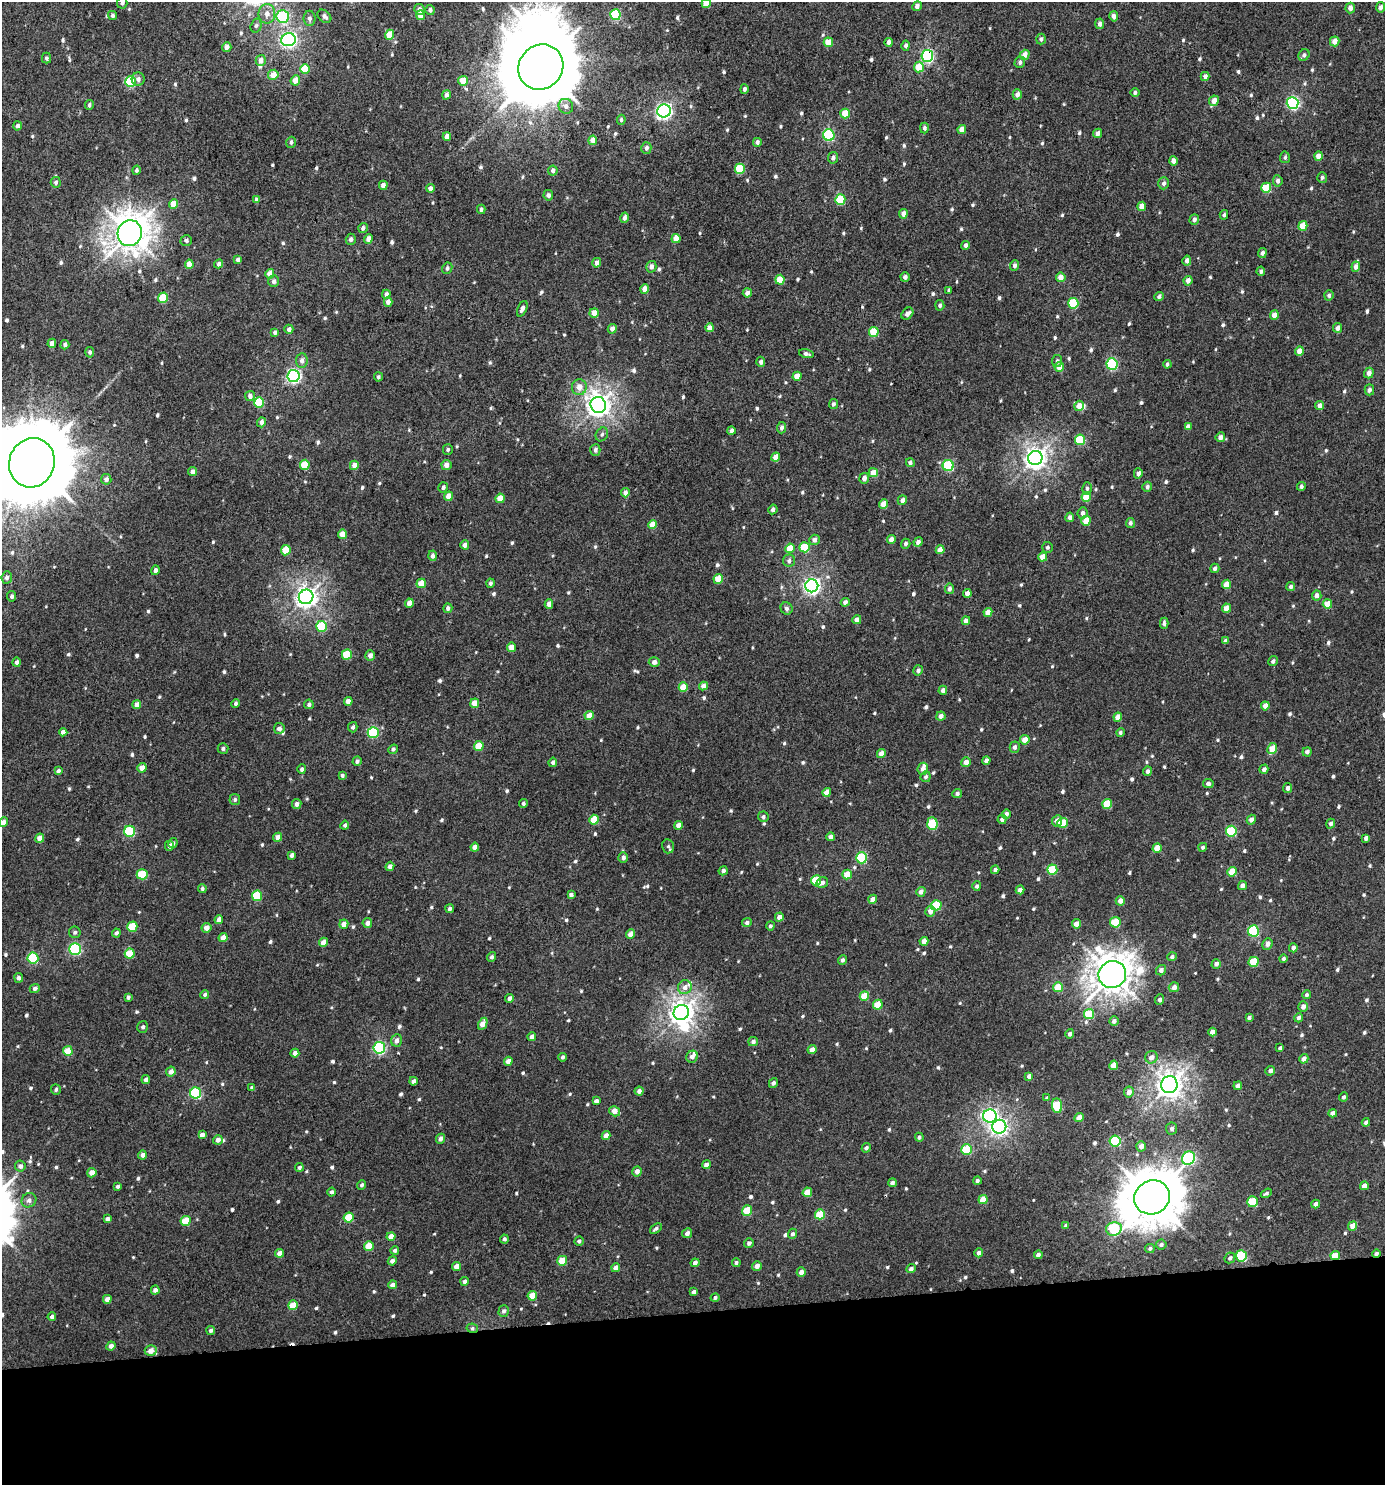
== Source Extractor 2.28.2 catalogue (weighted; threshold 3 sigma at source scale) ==
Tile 8 of 3 x 3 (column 2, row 3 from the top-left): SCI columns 1389-2771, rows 5-1487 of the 4199 x 4457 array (HDU 1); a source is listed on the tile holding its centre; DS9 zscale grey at full resolution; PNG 1387 x 1487 px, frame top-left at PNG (2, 2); each listed source drawn as its Kron ellipse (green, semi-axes under 4 px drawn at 4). Shown black and unused: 12% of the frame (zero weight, under 3 of 4 exposures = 1% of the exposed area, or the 3 px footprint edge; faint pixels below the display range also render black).
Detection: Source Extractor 2.28.2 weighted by HDU 2 'WHT'; one run over the whole footprint, this tile lists its part. Background 0.00977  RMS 0.0064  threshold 0.0286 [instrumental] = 3 sigma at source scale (4.5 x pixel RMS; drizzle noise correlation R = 1.50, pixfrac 1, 0.0396/0.0396 arcsec/px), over >= 5 px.
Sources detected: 798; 2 inside a brighter object's white glare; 2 cosmic-ray / hot-pixel residue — neither listed nor drawn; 6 inside a brighter listed object's ellipse — not listed separately; of the other 788, all 500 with FLUX_AUTO >= 1.3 (the completeness limit of this list) listed and drawn (288 fainter detections not listed), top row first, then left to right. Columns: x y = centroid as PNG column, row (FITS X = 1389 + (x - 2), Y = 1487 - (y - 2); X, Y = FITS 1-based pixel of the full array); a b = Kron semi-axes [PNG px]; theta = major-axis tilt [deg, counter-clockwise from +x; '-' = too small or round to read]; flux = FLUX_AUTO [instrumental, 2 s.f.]
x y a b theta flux
122 3 6 5 - 1.6
706 3 5 4 - 9.7
917 6 5 4 - 2.8
1380 7 5 4 - 2.7
1350 8 5 4 - 3
419 9 6 5 - 3.3
430 10 5 5 - 1.8
267 14 10 8 90 4.6
113 15 5 4 - 1.4
420 15 4 4 - 6.7
615 15 5 5 - 46
324 16 8 5 -42 2.2
1114 16 5 4 - 2.5
283 17 6 6 - 48
310 18 7 6 - 2.3
1100 24 5 4 - 2.4
256 26 7 5 73 1.5
390 35 5 4 - 13
1041 39 5 5 - 1.8
289 40 7 6 - 180
1335 41 5 4 - 4.8
828 42 5 4 - 9.1
889 42 4 4 - 2.6
906 46 5 4 - 1.6
227 47 5 5 - 3.2
1025 55 5 4 - 4.8
1304 55 6 5 - 1.6
927 56 6 6 - 99
46 58 5 4 - 1.4
261 60 5 5 - 4
1020 62 6 5 - 1.8
541 67 23 21 47 7100
919 67 5 5 - 13
305 69 5 5 - 16
273 75 5 5 - 8
1205 76 4 4 - 2.3
138 79 6 6 - 2.5
295 80 5 4 - 6.1
463 81 5 5 - 8.7
130 82 5 5 - 33
744 89 5 4 - 1.7
1135 93 4 4 - 1.7
1017 94 5 4 - 3
446 95 5 4 - 2.6
1214 101 5 5 - 4.8
1293 103 6 6 - 89
89 105 5 4 - 1.3
566 106 8 7 - 3.4
664 111 7 6 - 190
845 113 5 4 - 11
621 120 5 4 - 1.4
17 126 4 4 - 2.5
924 128 5 4 - 1.4
962 129 4 4 - 4.9
1097 133 5 4 - 3.2
829 135 6 5 - 61
447 137 4 4 - 4.4
593 140 4 4 - 5.9
291 142 5 4 - 1.6
757 142 4 4 - 2
646 148 6 5 - 2
1318 156 5 4 - 5.9
1285 157 6 5 - 1.5
833 158 6 5 - 2
1173 161 5 4 - 3.2
740 169 5 5 - 22
136 170 4 4 - 1.4
553 171 5 5 - 2.1
1322 177 5 5 - 1.4
1278 181 5 5 - 2.6
56 182 5 5 - 1.8
1164 183 6 5 - 1.9
383 185 5 4 - 3.2
430 188 4 4 - 2.7
1266 188 5 5 - 20
548 195 5 5 - 2.3
257 200 4 4 - 2.4
840 200 5 5 - 27
173 204 4 4 - 8.4
1142 206 4 4 - 6.5
481 209 5 4 - 1.3
903 214 5 4 - 3.6
1224 215 5 4 - 1.3
624 218 5 4 - 2.5
1194 220 5 4 - 2.3
1303 226 5 4 - 11
363 228 5 4 - 2
130 233 13 12 - 1100
351 239 5 5 - 2.2
368 239 5 4 - 4.1
676 239 4 4 - 7.7
186 240 6 5 - 1.9
965 245 4 4 - 2.2
1262 253 5 4 - 1.9
238 260 4 4 - 2
1187 261 5 4 - 2.8
597 263 5 4 - 3.4
189 264 5 4 - 5.1
219 264 5 4 - 2.3
1015 265 5 4 - 2.1
651 267 6 5 - 2.5
1356 267 5 4 - 3.6
447 268 6 5 - 1.6
1261 271 4 4 - 1.7
270 274 5 4 - 6
905 277 5 4 - 1.8
1061 277 5 4 - 4.9
780 280 5 4 - 12
274 281 6 5 - 2.2
1188 281 5 4 - 3.6
645 289 5 4 - 4.5
949 290 4 3 - 1.3
747 293 4 4 - 2.9
386 294 4 4 - 2.2
1329 295 5 4 - 1.5
1159 297 5 4 - 1.6
163 298 5 5 - 19
388 302 4 4 - 3.7
1073 303 5 5 - 29
940 305 5 4 - 1.8
522 309 8 4 66 2.8
594 313 5 4 - 6.9
907 314 7 5 48 2.9
1274 315 5 4 - 4.6
709 328 4 4 - 6.5
1337 328 5 4 - 3.2
289 329 4 4 - 2.1
612 329 5 4 - 2.9
275 332 4 4 - 1.6
874 332 5 5 - 20
52 343 4 4 - 4.3
65 345 5 4 - 2.2
1299 351 4 4 - 5.7
90 352 5 4 - 1.6
806 354 7 4 -15 1.9
302 360 7 6 - 2.7
1057 361 6 5 - 1.5
761 362 5 4 - 1.8
1112 364 6 5 - 61
1167 364 4 4 - 1.9
1059 367 5 4 - 9.1
1369 373 5 4 - 3.2
293 376 6 6 - 140
797 376 4 4 - 7.7
378 377 4 4 - 1.3
579 387 8 7 - 5.2
1369 390 6 4 89 2
250 396 5 5 - 3.1
259 402 5 5 - 27
833 404 5 4 - 1.8
598 405 8 7 - 490
1079 406 5 5 - 6.2
1320 406 5 4 - 4
261 422 5 4 - 2.5
1188 426 4 4 - 2.7
782 428 6 4 86 2.2
731 431 4 4 - 3
602 434 7 5 59 1.7
1220 437 5 4 - 2.5
1080 440 5 5 - 25
448 449 5 5 - 1.3
595 450 6 5 - 1.8
776 457 4 4 - 5.9
1035 458 7 7 - 420
32 463 25 22 70 13000
910 463 4 4 - 2
305 465 5 5 - 18
354 465 5 4 - 4.6
446 465 5 5 - 4.3
948 465 5 5 - 42
192 472 4 4 - 2.8
873 473 5 4 - 7.3
1138 473 5 4 - 2.4
864 478 5 5 - 3.3
106 479 5 5 - 2.6
1301 486 4 4 - 1.8
443 487 5 4 - 1.8
1147 487 5 4 - 2
1087 488 6 5 - 1.5
625 493 4 4 - 3.6
448 496 5 4 - 5.4
1086 497 5 4 - 13
500 498 5 4 - 9.7
902 500 5 4 - 2.6
884 504 5 4 - 8.9
773 509 5 4 - 2.2
1083 513 6 5 - 2.5
1070 517 5 4 - 2.3
1086 521 5 4 - 8.3
1130 523 5 4 - 1.5
653 524 4 4 - 8.4
342 534 4 4 - 8.3
815 540 5 5 - 3.4
891 540 4 4 - 4.7
918 542 5 4 - 2.6
906 544 5 4 - 1.5
465 545 4 4 - 3.1
804 547 5 5 - 22
1047 547 5 5 - 1.4
790 548 5 4 - 12
286 550 5 5 - 12
940 550 4 4 - 5.4
433 556 5 4 - 2.2
1043 557 4 4 - 8.2
789 561 6 6 - 1.9
1215 568 5 4 - 1.9
155 570 5 4 - 2
7 578 6 5 - 2.3
718 579 5 4 - 11
421 583 5 4 - 9.2
490 583 4 4 - 1.4
1227 584 5 4 - 7.8
812 586 6 6 - 210
1291 587 4 4 - 1.7
949 589 5 4 - 2.4
967 593 4 4 - 3.3
1317 595 5 4 - 3.1
12 596 5 4 - 1.7
306 597 7 7 - 400
845 602 4 4 - 2.3
409 603 4 4 - 4.6
549 604 4 4 - 3.9
1327 604 4 4 - 10
448 608 5 4 - 2.1
787 608 6 5 - 2
1226 608 4 4 - 7.2
988 612 4 4 - 6.4
857 620 4 4 - 4
966 621 4 4 - 3
1164 623 6 4 -89 1.6
322 626 5 5 - 31
1225 641 4 4 - 1.8
511 647 4 4 - 5.3
347 654 5 5 - 18
370 655 5 4 - 3
1273 661 5 4 - 1.7
17 662 5 4 - 2
654 662 5 5 - 3
918 670 5 4 - 1.7
703 686 4 4 - 3.7
683 687 5 4 - 11
943 690 4 4 - 2.5
348 701 4 4 - 4.9
236 703 5 4 - 1.4
475 703 5 4 - 7.8
309 704 5 4 - 1.8
137 705 4 4 - 4.5
1265 706 4 4 - 4.8
589 715 5 4 - 6
941 716 4 4 - 2.9
1118 717 4 4 - 6.7
353 727 5 4 - 1.8
279 728 5 5 - 2.9
63 732 4 4 - 3.1
1120 732 4 4 - 1.4
373 733 5 5 - 46
1025 740 5 4 - 6.4
479 746 5 4 - 13
1015 747 6 5 - 2.1
223 748 5 5 - 1.5
393 749 5 4 - 1.3
1272 749 6 4 63 11
1307 752 5 4 - 2.4
881 753 4 4 - 4.7
357 761 5 4 - 1.7
986 761 4 4 - 3.2
553 762 4 4 - 1.6
966 762 5 4 - 4.4
142 768 5 4 - 4.5
302 769 4 4 - 1.8
923 769 6 5 - 3
1264 769 5 4 - 2.3
58 771 4 4 - 1.7
1147 771 5 4 - 2.2
342 775 4 4 - 1.4
926 777 5 5 - 1.6
1208 784 5 4 - 1.6
1288 788 5 4 - 2.4
827 792 4 4 - 6.1
957 794 5 4 - 1.7
235 800 5 5 - 1.5
523 803 4 4 - 1.5
297 804 5 4 - 2.5
1107 804 5 5 - 17
1006 814 5 4 - 2
763 817 5 5 - 1.6
1002 819 5 4 - 2.3
594 820 5 4 - 13
1251 820 5 4 - 3.2
1057 821 6 5 - 3.7
3 822 5 4 - 2.4
1062 823 5 5 - 15
932 824 6 5 - 29
1331 824 5 4 - 2.2
345 825 4 3 - 1.5
678 825 4 4 - 4
130 831 5 5 - 44
1231 831 5 5 - 36
278 837 4 4 - 4.2
831 837 4 4 - 4.1
40 838 4 4 - 5.4
1366 838 4 4 - 2.5
173 843 5 4 - 1.4
169 846 5 4 - 1.6
668 846 7 6 - 1.4
475 847 4 4 - 4.8
1203 847 4 4 - 1.5
1157 848 5 4 - 8
292 855 4 3 - 2.2
623 857 5 4 - 2.1
861 858 5 5 - 47
390 866 5 4 - 3.1
995 870 4 4 - 2.2
1052 870 5 5 - 24
723 871 5 4 - 1.9
1232 872 5 4 - 12
142 874 5 5 - 20
847 874 5 4 - 8
816 880 5 5 - 21
822 883 6 5 - 3
977 886 5 4 - 1.7
1242 886 4 4 - 2.8
202 889 4 4 - 1.6
1020 890 4 4 - 3.9
921 892 5 4 - 3.1
571 895 4 3 - 2.2
257 896 5 5 - 25
873 899 5 4 - 4.4
1120 901 5 4 - 3.8
936 905 5 5 - 22
450 909 4 4 - 1.8
930 911 5 5 - 4.2
779 917 4 4 - 2.9
219 920 4 4 - 4.1
1115 922 5 5 - 15
367 923 5 4 - 3
747 923 5 4 - 1.8
344 924 4 4 - 4.4
1076 924 4 4 - 4.6
770 926 4 4 - 1.4
132 927 5 5 - 18
206 928 5 5 - 4.6
1253 931 5 5 - 48
75 932 6 5 - 1.6
116 933 4 4 - 1.8
630 934 5 4 - 3.9
223 938 4 4 - 4.9
924 941 4 4 - 3.8
323 942 5 4 - 5
1267 944 6 5 - 2.7
1293 948 4 4 - 2.5
75 949 6 5 - 69
130 954 5 5 - 16
492 957 5 4 - 1.6
1172 957 5 4 - 1.7
33 958 5 5 - 46
1283 959 4 4 - 1.5
842 960 5 4 - 1.9
1254 962 5 5 - 19
1216 964 5 4 - 2.4
1161 970 5 5 - 3.1
1112 974 14 13 - 1200
19 978 5 4 - 2
685 987 7 6 - 3.8
1058 987 5 4 - 13
1174 987 5 5 - 3.7
35 988 5 4 - 1.8
205 995 4 4 - 1.5
1307 995 4 4 - 1.3
864 996 5 4 - 12
128 997 4 4 - 1.5
509 998 4 4 - 2.2
1160 1000 5 4 - 2.1
878 1005 5 4 - 13
1303 1007 5 4 - 3.2
681 1012 8 7 - 490
1089 1014 5 5 - 23
1249 1018 4 4 - 1.6
1298 1018 4 4 - 2.3
1114 1021 5 4 - 2.4
483 1024 6 4 63 6.6
143 1027 6 5 - 1.5
1212 1032 4 4 - 5
1070 1034 5 4 - 1.7
532 1037 4 4 - 3.5
397 1040 6 5 - 2.9
753 1042 5 4 - 2.4
379 1048 6 5 - 82
1280 1048 4 3 - 1.5
812 1050 4 4 - 5
68 1051 5 4 - 12
295 1053 4 4 - 3.3
562 1057 4 4 - 1.6
692 1057 6 5 - 3.2
1151 1057 6 6 - 3.5
1304 1059 5 4 - 3.6
508 1061 4 4 - 4.3
1114 1065 5 4 - 7.5
1270 1071 5 4 - 2.3
171 1072 5 4 - 3.5
1029 1076 4 4 - 2.3
146 1080 4 4 - 2.7
413 1081 4 4 - 2.6
773 1083 5 4 - 1.9
1169 1085 8 8 - 560
1238 1086 4 4 - 2.8
252 1087 3 3 - 1.4
56 1090 5 5 - 1.3
639 1091 4 4 - 2.5
1129 1092 5 5 - 4.4
196 1093 5 5 - 59
1344 1097 4 4 - 1.6
1047 1098 4 4 - 1.4
596 1101 4 4 - 2.2
1057 1106 7 5 -82 26
615 1111 6 5 - 5
1333 1113 4 4 - 3.4
990 1116 7 6 - 130
1079 1118 5 4 - 4.3
1366 1122 4 3 - 2.1
999 1127 7 7 - 180
1171 1129 6 5 - 2
202 1135 4 4 - 3.6
606 1136 4 4 - 4.3
919 1137 4 4 - 1.3
441 1139 5 4 - 2.8
218 1140 5 4 - 3.1
1115 1141 5 5 - 34
1141 1146 5 5 - 3.8
866 1148 5 4 - 1.6
967 1150 5 5 - 26
142 1155 4 4 - 2.5
1188 1158 7 6 - 80
706 1165 4 4 - 2.5
20 1166 5 5 - 2.4
299 1167 4 4 - 1.5
637 1171 5 4 - 3.5
92 1173 5 4 - 4.8
977 1181 4 4 - 1.3
892 1183 4 4 - 1.9
362 1185 5 4 - 1.5
118 1186 4 3 - 1.6
1364 1186 4 4 - 4.9
332 1192 4 4 - 1.9
807 1192 5 4 - 8.6
1266 1193 6 4 32 1.4
1152 1197 18 16 29 2900
983 1199 5 4 - 10
29 1200 8 7 - 2.7
1252 1202 5 5 - 23
1316 1204 4 4 - 3
747 1210 5 5 - 16
820 1214 5 5 - 18
349 1218 5 5 - 19
107 1219 4 4 - 2.2
186 1221 5 5 - 17
1066 1225 4 4 - 1.4
1353 1226 5 4 - 7.7
656 1229 7 4 35 1.6
1114 1229 8 6 16 36
687 1233 5 4 - 2.8
793 1234 5 4 - 1.6
391 1236 4 4 - 7
504 1239 4 4 - 1.4
579 1241 5 4 - 1.6
749 1243 5 4 - 1.8
1161 1245 5 5 - 1.7
369 1246 5 5 - 14
1150 1248 5 4 - 1.5
395 1250 4 4 - 1.6
280 1253 4 4 - 4.4
979 1253 4 4 - 2.5
1376 1254 4 4 - 1.9
1038 1255 4 4 - 2.4
1241 1256 5 5 - 40
1335 1256 5 4 - 11
1230 1258 6 5 - 1.8
392 1261 4 4 - 2.8
562 1261 5 4 - 13
695 1263 4 4 - 2.3
736 1263 4 4 - 1.4
457 1266 4 4 - 6.1
757 1266 5 4 - 4
616 1268 4 4 - 4.5
911 1269 5 4 - 2.2
801 1272 5 4 - 4
465 1281 4 4 - 2.3
392 1285 4 4 - 3.4
155 1290 4 4 - 2.9
694 1292 4 3 - 1.4
532 1296 5 4 - 14
715 1298 4 4 - 1.4
107 1299 4 4 - 3.6
293 1305 5 4 - 14
504 1311 6 5 - 1.7
52 1317 4 4 - 2.4
472 1328 6 4 -10 1.5
211 1330 4 4 - 1.5
111 1346 5 4 - 2.9
151 1351 6 5 - 4.9
Overlapping masked pixels (flux is a lower limit): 5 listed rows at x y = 927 56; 163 298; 1376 1254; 1335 1256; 472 1328
Isophote crosses this tile's border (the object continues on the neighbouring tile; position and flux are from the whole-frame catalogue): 4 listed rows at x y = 122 3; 706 3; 32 463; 3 822